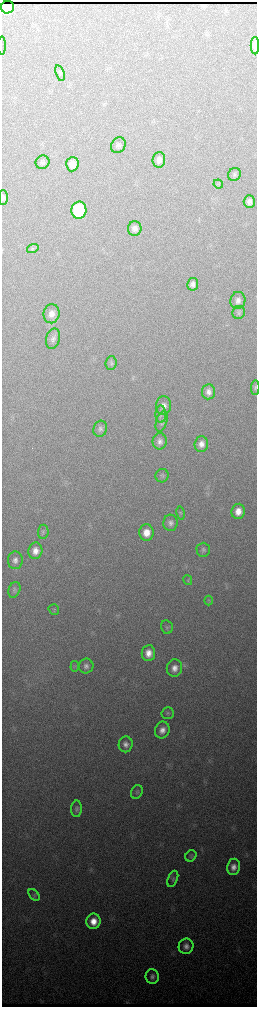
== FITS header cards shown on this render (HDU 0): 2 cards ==
NAXIS1  =                  510 / length of data axis 1
NAXIS2  =                 2010 / length of data axis 2

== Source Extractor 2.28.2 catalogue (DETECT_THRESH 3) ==
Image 510 x 2010 px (HDU 0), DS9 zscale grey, zoomed out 1/2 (1 PNG px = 2 x 2 image px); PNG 259 x 1009 px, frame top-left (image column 2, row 2010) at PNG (2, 2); each listed source drawn as its Kron ellipse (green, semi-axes under 4 px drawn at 4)
Background 3410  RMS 40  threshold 119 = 3 sigma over >= 5 px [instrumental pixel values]
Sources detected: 61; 2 cannot appear on this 1/2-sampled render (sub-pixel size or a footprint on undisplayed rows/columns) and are neither listed nor drawn; the other 59 listed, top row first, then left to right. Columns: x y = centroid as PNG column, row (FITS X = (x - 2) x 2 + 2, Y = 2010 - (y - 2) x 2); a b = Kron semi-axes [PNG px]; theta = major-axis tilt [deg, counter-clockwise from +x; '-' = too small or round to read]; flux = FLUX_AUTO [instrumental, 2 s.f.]
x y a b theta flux
7 7 6 6 - 300000
2 46 9 1 -90 34000
255 46 9 4 -89 110000
60 73 8 4 -73 16000
118 145 8 7 - 30000
159 160 7 6 - 40000
42 162 7 6 - 22000
72 164 7 6 - 84000
234 175 7 6 - 20000
218 184 5 3 - 8800
3 198 7 4 -89 22000
249 202 6 5 - 36000
79 210 8 7 - 770000
135 228 7 7 - 41000
33 249 6 4 18 13000
193 284 6 5 - 35000
238 300 8 7 - 43000
239 313 6 6 - 20000
51 314 9 8 - 61000
53 339 10 6 75 33000
111 363 7 5 85 19000
255 387 7 3 86 14000
209 392 7 6 - 46000
163 406 9 7 84 50000
161 414 9 5 89 28000
162 421 11 5 73 29000
100 429 8 6 74 29000
160 441 8 7 - 40000
201 444 8 7 - 56000
162 476 7 6 - 18000
238 511 8 6 83 81000
180 513 7 4 -80 12000
171 523 8 7 - 37000
43 532 7 5 83 17000
146 533 8 7 - 98000
203 550 7 6 - 23000
35 551 8 7 - 66000
15 560 9 7 88 43000
188 580 5 2 - 6900
14 590 8 5 71 22000
208 600 5 3 - 10000
54 610 5 5 - 13000
167 627 7 6 - 19000
148 653 8 6 84 77000
75 666 5 3 - 11000
86 666 7 7 - 34000
174 668 9 7 82 59000
168 713 6 6 - 17000
162 730 8 7 - 63000
126 744 8 7 - 44000
137 792 7 5 64 17000
76 809 8 5 88 23000
191 856 6 5 - 15000
233 867 8 6 81 59000
173 879 8 5 68 19000
34 895 7 4 -50 16000
93 921 8 7 - 110000
186 946 8 7 - 45000
152 976 7 6 - 32000
At the frame edge (FLAGS 8, measured only in part): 3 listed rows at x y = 2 46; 255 46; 255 387
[2 sub-pixel or undisplayed-footprint detections neither listed nor drawn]